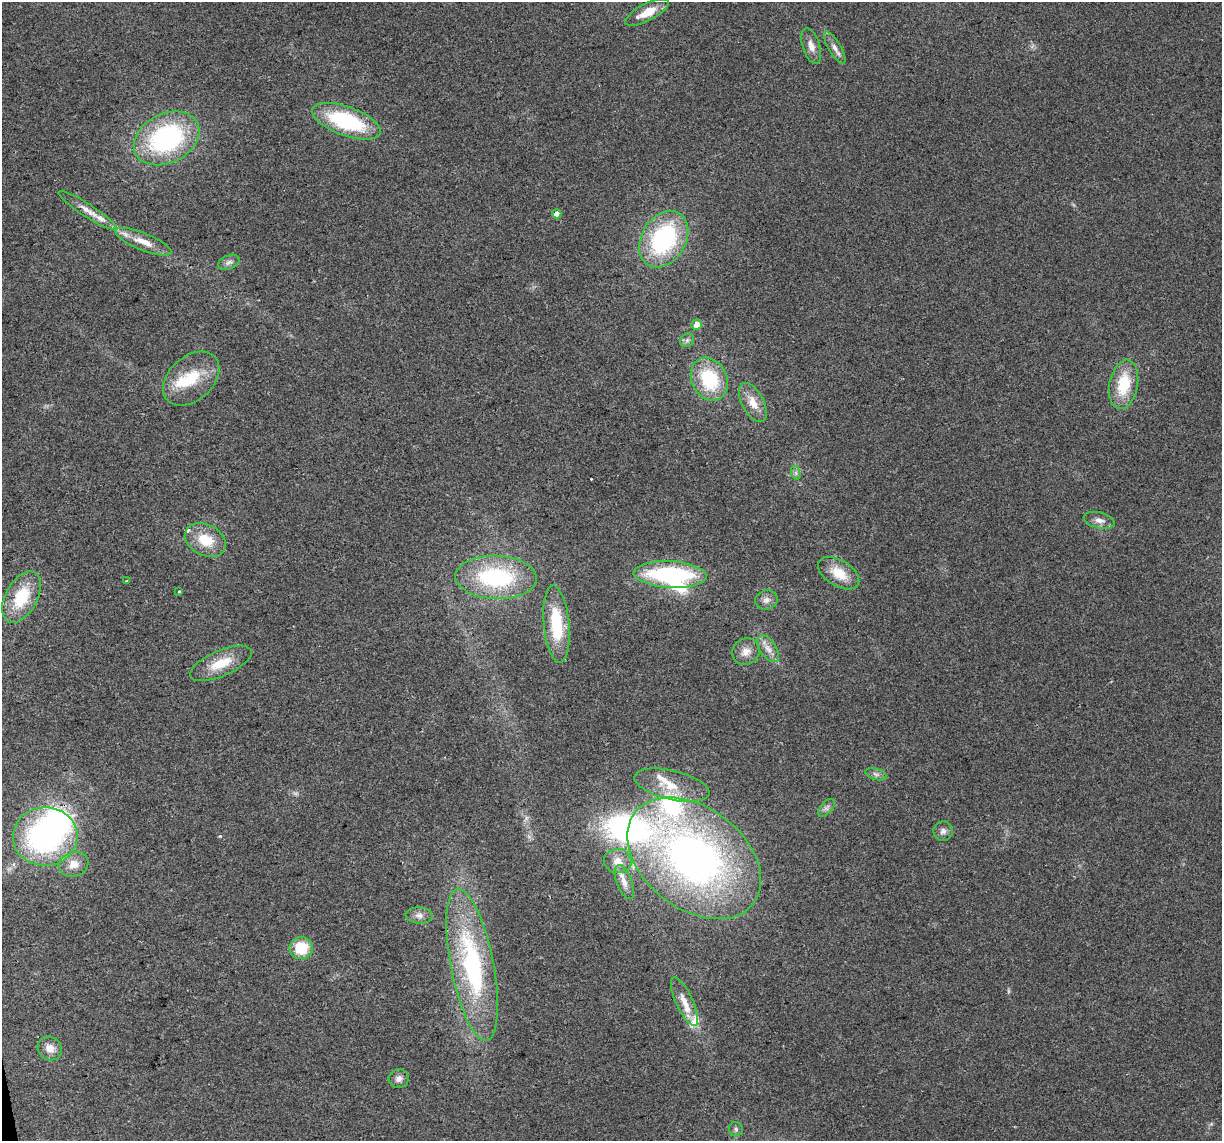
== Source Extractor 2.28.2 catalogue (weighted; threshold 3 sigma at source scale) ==
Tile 7 of 4 x 4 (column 3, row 2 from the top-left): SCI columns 2443-3662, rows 2353-3491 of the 4883 x 4659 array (HDU 1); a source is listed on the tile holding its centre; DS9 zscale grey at full resolution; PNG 1224 x 1143 px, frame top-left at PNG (2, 2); each listed source drawn as its Kron ellipse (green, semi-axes under 4 px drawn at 4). Shown black and unused: <1% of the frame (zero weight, under 2 of 3 exposures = <1% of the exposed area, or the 3 px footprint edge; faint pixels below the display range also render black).
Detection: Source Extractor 2.28.2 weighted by HDU 2 'WHT'; one run over the whole footprint, this tile lists its part. Background 0.0499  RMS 0.0068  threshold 0.0307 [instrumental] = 3 sigma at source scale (4.5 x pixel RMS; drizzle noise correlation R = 1.50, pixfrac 1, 0.0396/0.0396 arcsec/px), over >= 5 px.
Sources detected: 58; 2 too faint to see at this stretch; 3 inside a brighter object's white glare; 1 cosmic-ray / hot-pixel residue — neither listed nor drawn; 6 inside a brighter listed object's ellipse — not listed separately; the other 46 listed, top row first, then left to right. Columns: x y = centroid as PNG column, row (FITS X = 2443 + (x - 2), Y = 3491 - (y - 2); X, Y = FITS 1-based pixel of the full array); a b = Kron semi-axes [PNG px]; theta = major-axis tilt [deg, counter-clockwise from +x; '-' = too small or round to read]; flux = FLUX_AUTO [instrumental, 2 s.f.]
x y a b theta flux
647 12 24 8 28 13
811 46 18 8 -72 5.8
835 48 18 6 -59 4.5
346 121 36 14 -20 64
167 138 34 24 27 110
87 210 34 6 -33 7.7
557 214 4 4 - 5.7
664 239 30 22 58 89
143 242 30 8 -22 11
229 262 11 7 22 2.8
697 324 5 5 - 6.2
687 340 7 6 - 1.9
191 378 32 22 42 27
709 379 22 17 -63 42
1124 384 25 14 79 26
753 402 21 11 -62 9.7
796 473 7 4 -72 1.5
1099 520 16 8 -14 4.6
205 540 22 15 -26 19
839 573 23 13 -32 15
670 575 36 13 -3 96
496 577 41 21 -2 77
127 581 3 3 - 1.3
179 592 3 3 - 1.1
21 597 28 16 62 31
766 600 11 9 12 3.8
556 624 39 12 -85 37
768 649 15 8 -55 5.6
746 651 14 13 - 7
221 663 33 12 24 18
876 774 11 5 -16 2.3
672 785 38 14 -13 18
826 808 11 6 47 2.5
943 831 9 9 - 3.2
45 836 32 29 5 160
694 858 75 50 -38 330
618 861 14 12 -10 7.4
74 864 15 12 21 8.2
624 882 18 7 -69 5.8
419 915 13 8 -4 4.3
301 948 11 11 - 22
472 965 77 21 -79 120
684 1002 26 8 -65 9.9
50 1048 13 11 -36 6.6
399 1079 10 9 - 3.9
736 1129 7 7 - 1.7
Unlisted compact peaks at least as high as the median listed source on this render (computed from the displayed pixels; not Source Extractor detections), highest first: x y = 220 836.